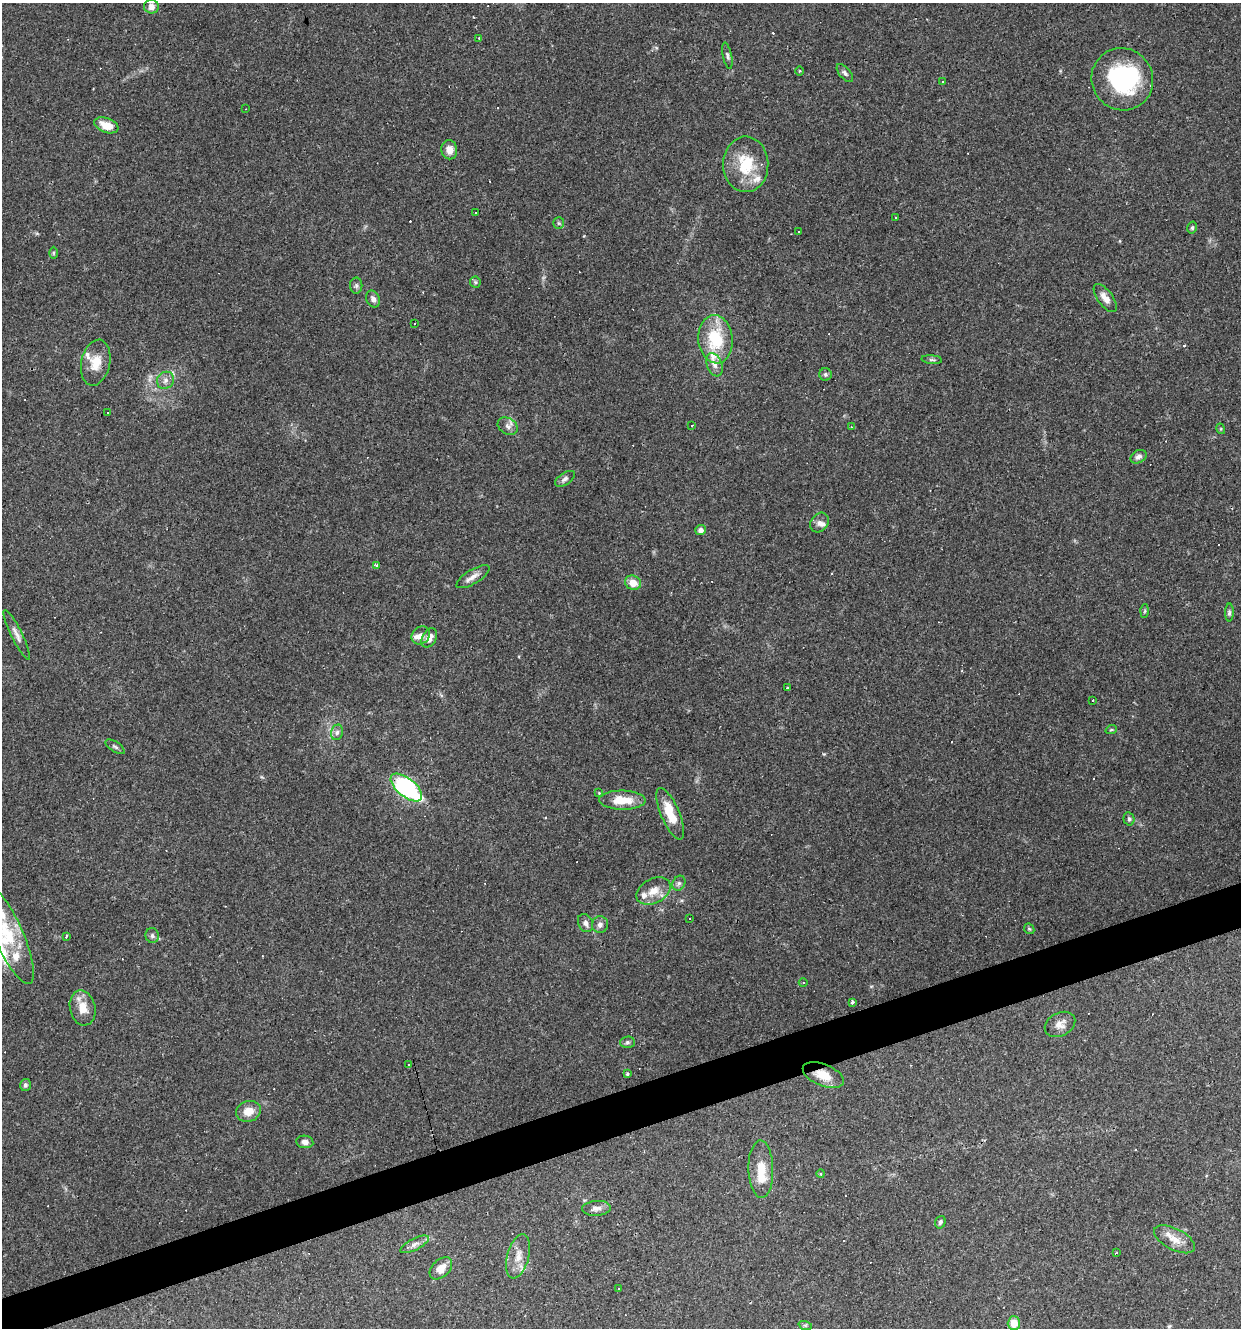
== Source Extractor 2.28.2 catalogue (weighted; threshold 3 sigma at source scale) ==
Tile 7 of 4 x 4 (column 3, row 2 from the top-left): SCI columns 2586-3824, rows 2653-3978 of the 5119 x 5304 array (HDU 1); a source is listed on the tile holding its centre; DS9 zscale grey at full resolution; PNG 1243 x 1330 px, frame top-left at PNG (2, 3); each listed source drawn as its Kron ellipse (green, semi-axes under 4 px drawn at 4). Shown black and unused: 3% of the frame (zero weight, under 3 of 4 exposures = <1% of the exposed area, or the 3 px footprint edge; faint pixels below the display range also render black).
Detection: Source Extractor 2.28.2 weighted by HDU 2 'WHT'; one run over the whole footprint, this tile lists its part. Background 0.101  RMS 0.0052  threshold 0.0234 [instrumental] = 3 sigma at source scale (4.5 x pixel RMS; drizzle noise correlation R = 1.50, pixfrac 1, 0.0396/0.0396 arcsec/px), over >= 5 px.
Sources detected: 139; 1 inside a brighter object's white glare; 40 cosmic-ray / hot-pixel residue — neither listed nor drawn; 11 inside a brighter listed object's ellipse — not listed separately; the other 87 listed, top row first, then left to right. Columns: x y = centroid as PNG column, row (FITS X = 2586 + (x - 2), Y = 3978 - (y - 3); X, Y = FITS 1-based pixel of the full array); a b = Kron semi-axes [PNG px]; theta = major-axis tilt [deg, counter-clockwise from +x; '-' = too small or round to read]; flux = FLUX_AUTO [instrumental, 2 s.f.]
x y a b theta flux
151 7 7 7 - 2.8
479 38 3 3 - 0.53
727 56 13 4 -78 1.4
800 71 5 3 - 0.43
845 73 11 5 -50 1.5
1122 79 31 30 - 53
942 82 3 2 - 0.8
246 109 2 2 - 0.4
106 125 12 7 -21 7.6
449 150 9 8 - 4.3
746 164 28 22 -89 21
475 213 3 3 - 6.2
895 218 3 2 - 0.57
559 223 6 5 - 0.98
1192 228 6 4 75 0.9
798 231 3 2 - 0.83
53 253 6 4 -90 0.62
475 282 6 5 - 0.88
356 286 8 6 -89 1.3
1105 298 16 7 -54 4.6
373 299 9 6 -66 2.2
415 323 3 3 - 1.9
715 339 24 17 -84 25
932 360 10 4 -5 1.1
96 363 23 14 78 9.3
714 365 12 7 -68 2.8
825 374 6 6 - 1.1
165 380 9 8 - 2.4
108 413 3 2 - 0.54
692 425 3 2 - 0.61
508 426 11 8 -31 2.5
851 427 4 3 - 0.45
1221 429 5 3 - 0.52
1138 457 8 6 30 2
565 479 11 6 34 1.7
819 523 11 8 52 2.5
701 530 5 5 - 2.5
376 565 4 3 - 0.85
473 577 19 7 31 3.7
633 583 8 7 - 6.2
1145 611 6 4 88 0.82
1229 613 9 4 89 1.1
17 635 27 5 -64 3.4
421 635 10 8 43 3.4
429 638 10 7 61 3.7
787 688 3 2 - 0.45
1093 701 3 2 - 0.61
1111 730 6 3 19 0.62
337 732 8 6 73 1.6
115 747 11 5 -34 1.3
406 788 19 9 -39 82
599 793 2 2 - 0.54
622 800 23 9 -1 11
670 814 27 9 -67 13
1129 819 6 5 - 1.1
679 883 8 6 63 1.4
653 891 18 12 26 7.2
690 919 2 2 - 0.41
585 923 9 7 -64 2.2
600 925 8 8 - 2.2
1029 929 6 4 -43 0.65
9 936 52 14 -66 23
152 936 7 6 - 1.4
66 937 4 3 - 1.8
803 982 4 3 - 0.43
852 1002 3 3 - 4.5
83 1008 18 12 -76 7.7
1060 1024 16 11 27 4.1
627 1042 7 5 3 1.2
408 1065 3 3 - 1.5
627 1074 3 3 - 1.2
823 1075 22 11 -22 9.5
25 1085 6 5 - 1.3
248 1111 13 10 19 6.4
305 1142 8 6 -8 2.4
761 1169 29 12 -89 11
821 1174 4 4 - 0.78
597 1208 14 7 4 2.9
940 1222 6 5 - 1.2
1175 1239 22 10 -27 6.8
415 1244 16 5 27 2.6
1116 1253 3 2 - 0.54
518 1256 23 11 75 7
441 1268 13 8 43 6.2
618 1289 3 3 - 1.7
1014 1323 7 6 - 5.9
805 1325 7 4 -18 0.8
Overlapping masked pixels (flux is a lower limit): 1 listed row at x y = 823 1075